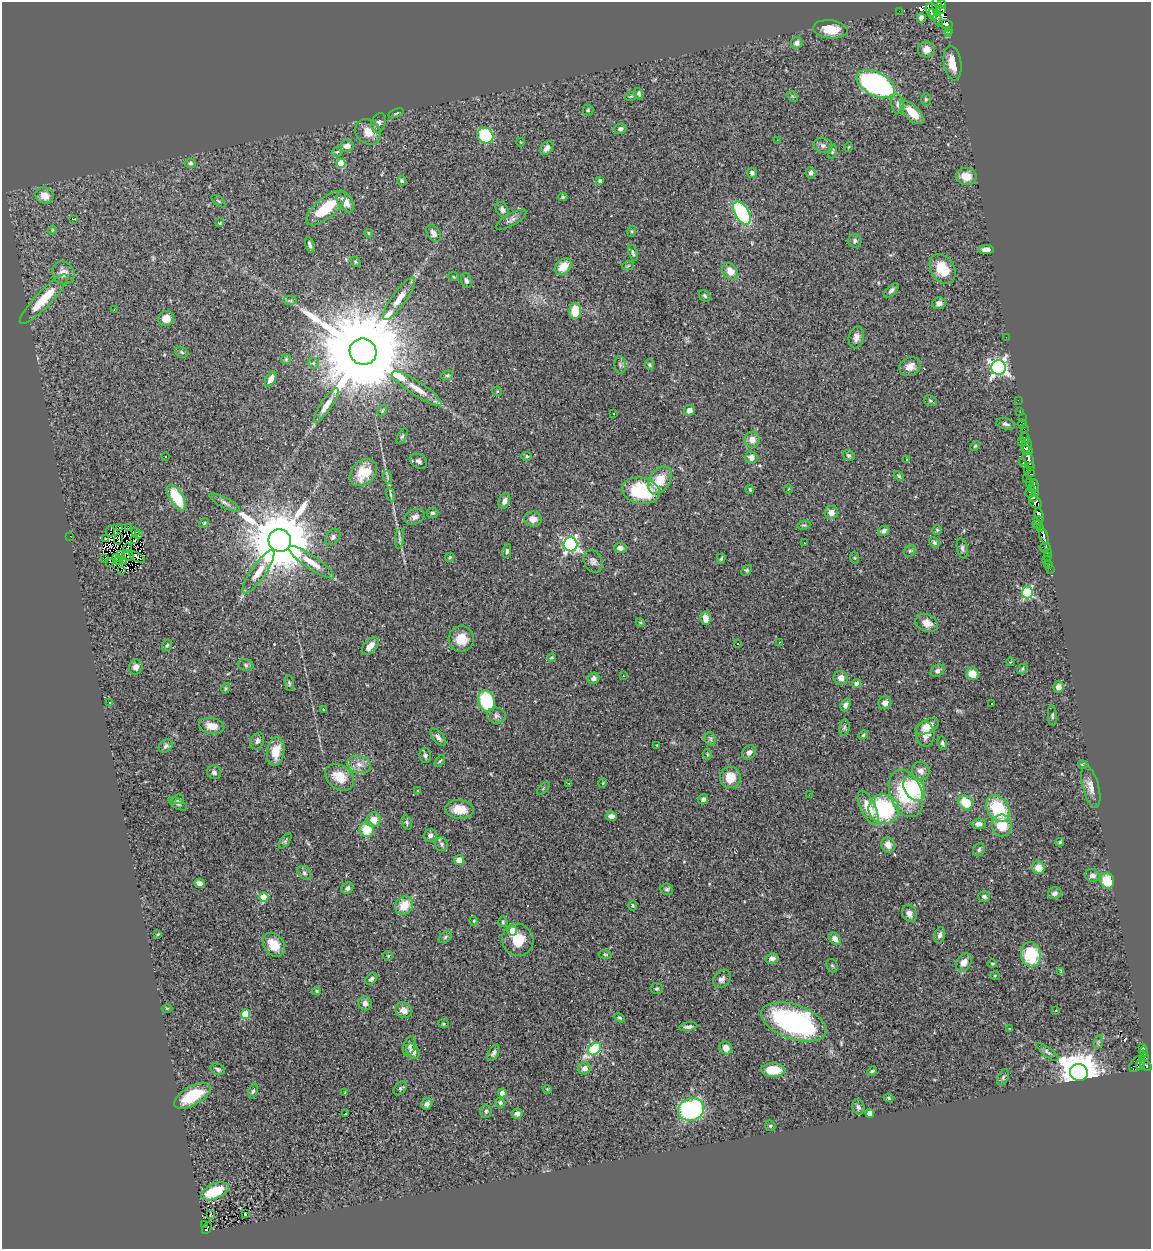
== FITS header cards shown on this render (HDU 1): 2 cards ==
NAXIS1  =                 1149
NAXIS2  =                 1247

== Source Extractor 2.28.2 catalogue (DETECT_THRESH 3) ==
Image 1149 x 1247 px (HDU 1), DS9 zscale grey, 1 PNG px = 1 image px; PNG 1153 x 1251 px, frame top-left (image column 1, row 1247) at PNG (2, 2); each listed source drawn as its Kron ellipse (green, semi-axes under 4 px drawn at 4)
Background 0.546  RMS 0.047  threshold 0.14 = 3 sigma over >= 5 px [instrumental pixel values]
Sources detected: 373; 11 with non-positive FLUX_AUTO (blend fragments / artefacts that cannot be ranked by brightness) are neither listed nor drawn; the other 362 listed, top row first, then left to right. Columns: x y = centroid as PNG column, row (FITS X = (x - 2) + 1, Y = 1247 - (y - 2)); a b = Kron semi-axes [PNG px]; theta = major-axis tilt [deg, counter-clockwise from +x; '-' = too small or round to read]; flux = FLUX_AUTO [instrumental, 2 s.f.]
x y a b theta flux
941 4 5 3 - 120
937 6 10 4 -89 230
942 9 3 2 - 280
931 10 6 5 - 370
899 11 2 2 - 5.5
932 14 6 3 -70 190
921 18 5 4 - 12
938 20 7 3 -70 97
946 24 7 4 -9 320
830 29 17 9 -5 62
948 30 3 2 - 12
948 34 3 3 - 69
797 43 6 5 - 14
926 49 8 8 - 20
953 63 17 8 -80 48
876 84 21 11 -26 660
639 94 6 4 -73 5.2
631 96 6 3 18 3
792 96 6 4 -44 4.8
926 99 6 5 - 5.2
898 104 10 6 -79 11
588 110 5 5 - 5.1
912 112 15 7 -45 66
396 113 8 3 18 4.7
379 123 10 7 68 12
620 129 6 5 - 8.8
368 132 14 11 -42 40
485 135 8 7 - 180
777 140 2 2 - 20
520 142 4 3 - 2.2
823 145 9 7 -12 10
347 146 7 5 1 20
848 147 5 3 - 2.4
547 148 8 5 46 16
832 151 7 3 75 4.3
337 152 6 4 38 4.7
190 163 5 4 - 5.8
341 163 4 4 - 90
752 173 5 5 - 7.1
811 173 5 5 - 10
966 176 10 8 -9 46
402 181 5 4 - 5.4
600 181 4 4 - 5
44 195 9 8 - 38
563 197 4 4 - 4.4
219 201 8 2 -40 3.4
345 202 11 7 -57 35
326 208 24 10 39 110
502 210 8 5 -57 9.6
742 213 13 7 -58 330
73 219 3 2 - 28
511 220 17 6 30 13
220 223 4 3 - 4.3
52 230 4 3 - 2.2
632 231 5 3 - 3.3
369 233 4 3 - 4.2
434 233 9 6 -57 15
855 241 7 6 - 7.6
310 245 8 4 -72 8.6
986 250 7 4 1 14
633 253 8 3 -72 5.3
355 262 5 4 - 4.4
563 266 10 7 41 46
628 266 6 3 20 3.7
942 269 16 11 -59 75
730 271 9 7 -55 37
63 273 12 10 -55 31
454 277 5 3 - 3
466 281 7 5 -72 8.5
891 290 9 4 45 9.2
705 296 6 5 - 5.3
44 299 33 8 46 120
399 299 25 7 54 36
290 301 7 4 -1 5.3
939 303 7 5 11 14
114 309 3 2 - 2.5
575 311 8 6 89 71
166 319 8 7 - 34
856 337 11 7 80 16
1006 337 2 2 - 9.6
182 352 7 5 -23 4.9
363 352 13 13 - 93000
286 359 5 5 - 4.2
313 363 6 4 -43 5.3
620 365 9 5 -82 7.4
649 365 5 4 - 4.3
910 366 11 9 24 25
998 367 7 7 - 1000
447 375 6 4 21 4.9
271 379 8 4 59 22
417 389 29 7 -33 43
497 391 5 5 - 3.6
1018 400 2 2 - 8.3
930 401 7 5 -20 5.2
326 405 20 5 56 26
689 410 5 5 - 14
382 411 6 3 60 3.2
1020 412 3 2 - 3.6
614 414 2 2 - 2
1022 418 2 2 - 4.1
1006 424 10 5 -12 8.9
1023 424 4 4 - 50
1024 429 2 2 - 1.9
402 436 8 4 64 5.9
1025 438 5 3 - 32
752 440 8 7 - 27
1021 441 3 2 - 11
1027 445 7 5 83 290
975 446 5 4 - 3.8
1027 450 6 3 -22 90
849 455 6 5 - 6.8
527 456 5 4 - 4.5
165 457 3 2 - 5.9
751 458 6 6 - 20
907 459 3 3 - 16
1029 459 8 4 -71 400
419 461 9 6 -33 12
1023 463 3 2 - 8.1
1030 467 3 2 - 30
1027 470 4 3 - 91
363 473 15 11 44 65
1031 474 3 2 - 18
899 476 6 3 -45 3.9
387 477 6 4 -72 4.9
1027 478 4 2 - 38
660 480 15 10 56 72
1030 482 3 3 - 7.4
1034 485 6 3 -86 150
750 489 4 3 - 3.6
788 489 4 3 - 2
1031 489 3 2 - 28
641 491 19 13 -11 190
1030 493 5 3 - 110
1036 494 3 2 - 110
391 495 7 3 -71 4
177 497 14 6 -59 110
1033 497 4 2 - 37
504 501 8 5 66 12
1035 502 7 5 -39 250
225 503 17 5 -28 12
433 513 6 5 - 6.7
831 513 6 6 - 27
1039 515 7 4 -68 410
415 517 10 7 21 14
533 519 9 7 -11 24
1039 521 4 2 - 56
204 523 5 4 - 4
1036 524 4 3 - 53
804 525 6 4 9 4.9
119 527 3 2 - 3.7
128 528 3 2 - 2.4
1041 529 2 2 - 66
937 530 5 5 - 4.1
110 531 5 2 - 3.3
135 531 3 2 - 7.2
884 531 6 5 - 11
138 535 4 2 - 4.3
70 536 2 2 - 26
1044 536 8 3 -73 260
333 537 9 6 54 9.2
105 538 3 2 - 2.5
118 539 5 2 - 6.1
400 539 10 4 85 8.4
135 540 4 2 - 4
280 540 11 11 - 35000
804 542 3 2 - 5.6
934 542 5 5 - 5.4
571 544 7 7 - 730
1045 547 5 3 - 85
128 548 5 2 - 5.6
620 548 6 5 - 14
962 548 10 5 -78 9
507 551 7 4 81 5.8
910 551 6 5 - 5.2
1047 552 3 2 - 7.8
120 554 3 2 - 1.6
128 555 6 5 - 17
1048 556 3 3 - 52
116 557 3 2 - 4.4
137 557 9 4 -28 0.69
450 557 5 4 - 4.8
105 558 3 2 - 5.2
855 558 6 3 -70 3.1
721 559 5 4 - 4.2
119 561 4 2 - 1.7
593 561 12 9 -66 15
1046 561 3 2 - 8.2
109 562 3 2 - 3.2
123 562 3 2 - 4.1
311 562 27 6 -34 46
1049 565 3 3 - 28
1050 569 2 2 - 6.4
121 570 3 3 - 2.4
746 570 6 4 51 4.9
258 572 26 7 55 45
1027 592 6 5 - 350
705 618 7 5 -82 36
640 623 4 4 - 3.8
927 623 11 8 -26 31
461 639 13 12 - 52
780 642 3 3 - 2.2
738 644 3 2 - 3.1
167 645 6 4 56 6.4
370 646 11 6 48 27
551 658 4 3 - 3.7
1010 662 4 3 - 2.1
246 665 8 6 -18 7.4
136 667 8 6 67 15
1022 669 6 4 47 3.9
938 671 7 5 34 9
972 674 6 6 - 43
623 676 3 2 - 4.9
594 678 6 5 - 12
841 678 7 7 - 21
289 683 8 4 -82 4.5
857 683 4 4 - 16
1058 687 5 5 - 20
226 688 5 4 - 3.8
486 701 11 8 -73 250
109 702 3 2 - 5.2
885 703 7 6 - 15
992 704 3 3 - 13
845 705 6 4 67 11
323 709 3 2 - 1.9
1052 715 10 4 -86 5.8
496 716 9 8 - 12
212 726 13 8 -13 33
927 726 12 7 24 35
844 728 8 5 83 6.4
925 734 12 9 -86 30
863 735 5 4 - 4
438 737 10 5 -48 13
710 739 7 5 -62 6.9
257 741 9 6 63 11
942 743 7 4 -80 6.2
657 745 2 2 - 2.2
166 746 8 5 40 8.2
276 751 14 8 79 56
749 752 8 6 50 15
707 754 5 3 - 2.9
425 755 8 5 -84 9.1
440 761 7 3 52 4
359 764 12 8 -13 25
1082 765 5 3 - 3.2
921 771 9 8 - 21
214 772 7 6 - 11
339 777 16 11 -37 65
730 778 10 10 - 56
569 783 3 3 - 39
603 783 5 3 - 2.3
1091 787 21 8 -75 27
543 788 8 3 45 3.4
914 788 13 10 -58 170
418 791 4 3 - 3.9
906 793 24 16 -69 200
809 795 3 2 - 3.1
178 799 6 5 - 6.7
703 799 5 5 - 9.5
966 803 8 6 -42 85
178 804 10 5 -31 7.4
868 808 18 7 -65 61
459 809 14 9 -5 47
884 809 15 14 - 280
998 809 14 10 -57 160
611 816 5 4 - 17
373 820 7 7 - 35
407 823 7 5 -73 6.1
979 824 7 5 3 15
1002 825 11 10 - 72
367 829 7 7 - 70
430 835 6 6 - 15
285 841 9 4 55 5.3
1060 842 4 3 - 4.4
441 844 7 6 - 8.1
888 845 8 6 -60 20
979 850 7 5 56 6.8
459 860 5 5 - 30
1038 868 6 6 - 39
304 873 8 6 -45 7.2
1092 876 7 6 - 15
1107 881 8 7 - 84
199 883 5 4 - 15
347 888 6 5 - 9.9
667 889 6 5 - 6.2
1055 893 7 5 22 12
264 897 4 4 - 120
984 897 6 5 - 7.8
404 905 10 8 52 59
633 906 5 3 - 3.7
909 913 9 7 -59 17
474 921 4 4 - 3.1
503 922 5 4 - 5.4
512 931 5 4 - 110
158 934 3 3 - 3.9
940 935 8 5 74 9.6
445 937 7 5 38 5.8
835 939 7 5 -48 22
518 940 16 15 - 68
274 945 13 9 -51 54
605 955 7 3 -9 3.5
1031 955 13 10 -80 140
388 956 5 4 - 3.4
772 959 6 5 - 16
964 962 9 7 54 27
992 963 5 3 - 2.9
832 966 7 5 -66 5.3
1061 971 4 2 - 4.3
995 976 4 4 - 3.1
371 979 7 4 42 7.6
722 979 10 7 51 15
657 989 6 5 - 5.2
317 991 4 4 - 4
365 1003 7 6 - 14
167 1008 5 3 - 2.8
403 1010 9 7 -28 24
1056 1011 3 3 - 5.6
245 1014 5 5 - 60
620 1018 6 4 -28 4.6
794 1022 34 17 -19 600
443 1024 5 4 - 3.9
688 1027 9 4 9 11
1010 1029 4 2 - 2.7
1098 1042 7 4 71 5.9
410 1046 10 6 72 9.5
1142 1047 3 3 - 37
726 1048 7 6 - 28
595 1049 7 5 41 290
413 1051 8 6 -56 27
1144 1051 5 3 - 39
1048 1052 13 4 -38 8.8
493 1053 9 5 60 9.8
1144 1057 4 3 - 37
1137 1064 10 6 45 110
1141 1064 6 3 69 65
1146 1066 6 4 -33 140
584 1068 6 6 - 21
218 1069 8 5 -28 7.3
773 1070 12 6 -1 75
872 1071 5 4 - 4.5
1079 1072 9 8 - 10000
1003 1077 8 5 64 6.8
400 1088 8 5 51 6.8
547 1089 4 3 - 2.8
253 1091 7 4 72 5.9
345 1092 3 2 - 2.4
502 1093 4 4 - 42
192 1096 20 9 30 110
889 1098 5 4 - 3.9
500 1103 5 4 - 7.5
427 1104 6 5 - 12
858 1107 7 6 - 11
691 1109 13 11 22 450
486 1111 6 5 - 5.8
517 1113 5 5 - 12
870 1113 4 4 - 40
346 1114 4 3 - 14
770 1126 5 5 - 4.4
215 1191 15 7 23 97
210 1214 3 2 - 8
245 1214 3 2 - 2.6
204 1224 3 2 - 7.2
207 1228 6 3 63 14
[11 non-positive-flux detections neither listed nor drawn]